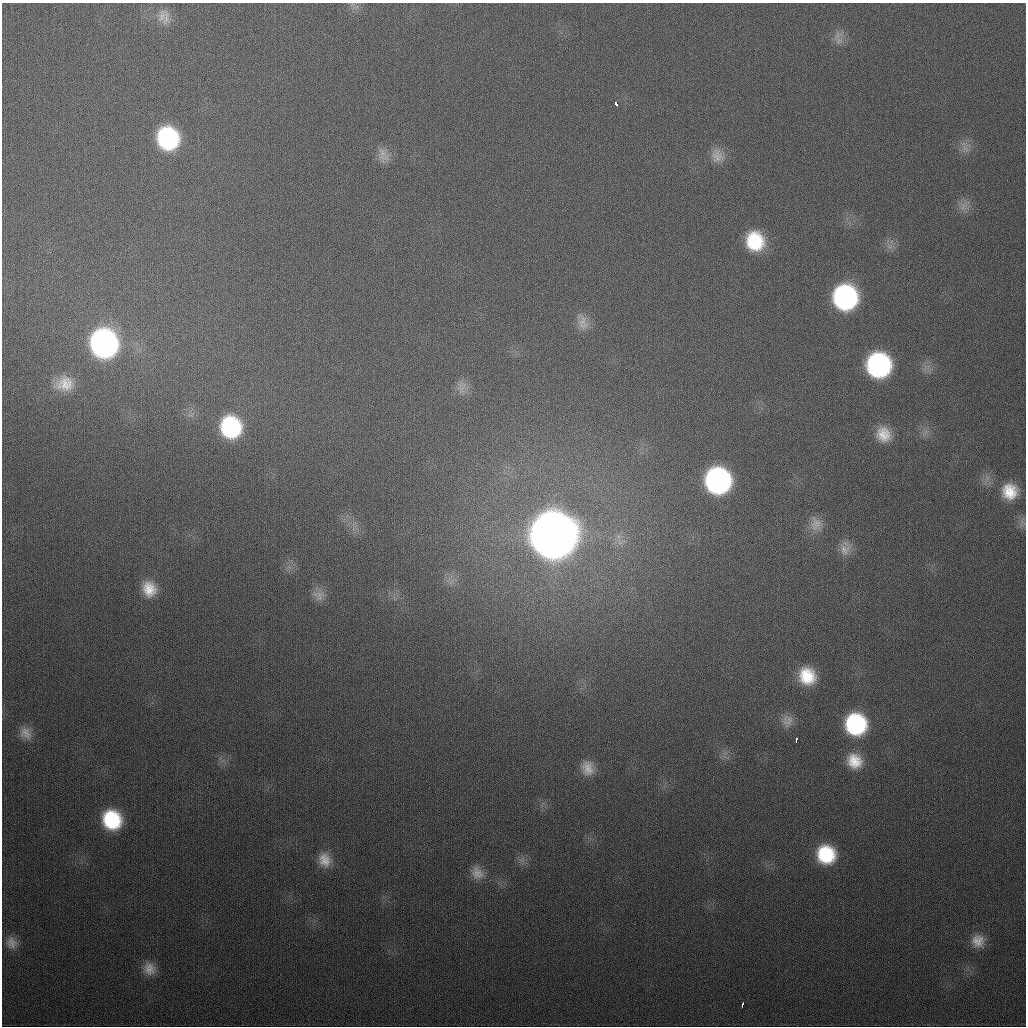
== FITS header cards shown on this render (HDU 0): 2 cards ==
NAXIS1  =                 1024
NAXIS2  =                 1024

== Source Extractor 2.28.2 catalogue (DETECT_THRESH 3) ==
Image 1024 x 1024 px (HDU 0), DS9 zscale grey, 1 PNG px = 1 image px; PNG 1028 x 1028 px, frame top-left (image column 1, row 1024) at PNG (2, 3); no overlay
Background 357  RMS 14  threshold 40.5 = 3 sigma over >= 5 px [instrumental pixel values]
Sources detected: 39; all 39 listed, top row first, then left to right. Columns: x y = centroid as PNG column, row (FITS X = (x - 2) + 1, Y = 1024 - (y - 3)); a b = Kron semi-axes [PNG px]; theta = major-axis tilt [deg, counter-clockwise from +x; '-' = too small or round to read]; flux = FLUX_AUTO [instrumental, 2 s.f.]
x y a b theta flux
162 16 21 10 75 1.1e+04
839 40 11 9 8 6.3e+03
616 103 5 3 - 1.6e+04
168 138 20 18 -68 1.2e+05
965 148 12 6 -36 4.9e+03
383 153 19 10 -46 9.5e+03
717 156 19 15 -78 1.1e+04
963 206 13 9 51 7.5e+03
755 241 19 17 -73 4.7e+04
845 297 20 18 -82 1.8e+05
583 322 22 13 -76 1.1e+04
104 343 21 19 -69 3.4e+05
878 365 19 18 - 1.8e+05
65 384 23 18 9 2.1e+04
462 387 21 10 83 8.9e+03
231 427 21 19 -67 9.7e+04
884 434 18 16 -53 1.9e+04
718 481 20 18 -70 2.4e+05
1010 491 18 17 - 2.4e+04
816 524 20 16 -83 1.3e+04
553 535 22 21 - 5.1e+06
845 549 17 16 - 1.1e+04
149 589 19 16 -67 2.0e+04
319 594 12 10 -24 8.3e+03
807 676 19 17 -56 3.3e+04
787 721 16 14 82 9.1e+03
856 724 18 18 - 1.0e+05
26 733 18 14 -52 1.0e+04
796 740 4 3 - 5.1e+03
854 761 17 16 - 2.1e+04
587 768 18 15 -74 1.4e+04
112 820 17 16 - 6.5e+04
826 854 17 17 - 5.4e+04
325 860 18 15 -66 1.4e+04
477 873 18 14 -52 1.1e+04
978 941 17 17 - 1.4e+04
11 943 17 14 -61 1.0e+04
149 969 17 15 -42 1.3e+04
742 1005 4 2 - 6.0e+03